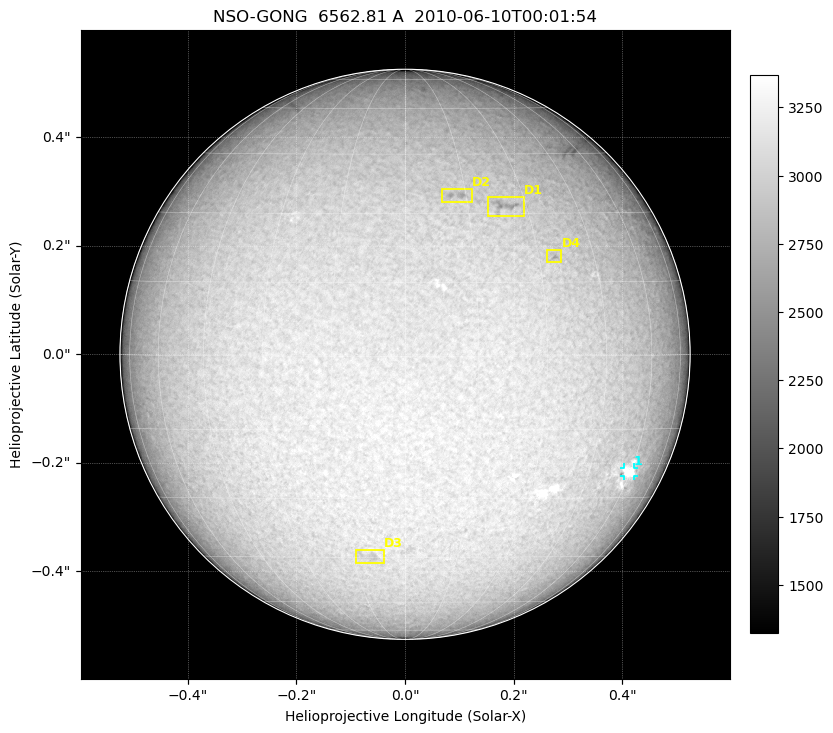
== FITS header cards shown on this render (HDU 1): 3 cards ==
TELESCOP= 'NSO-GONG'           / NSO/GONG Network
WAVELNTH=             6562.808 / [A] exact wavelength of obs
DATE-OBS= '2010-06-10T00:01:54' / Observation start date and time (UTC)

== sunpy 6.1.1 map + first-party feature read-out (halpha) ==
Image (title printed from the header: NSO-GONG  6562.81 A  2010-06-10T00:01:54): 2048 x 2048 px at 5.84e-04 arcsec/px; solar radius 0.525 arcsec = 900 px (full disc in frame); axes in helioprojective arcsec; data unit not stated in the header (colour bar unlabelled)
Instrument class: HALPHA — H-alpha (6563 A) chromospheric image
Bright regions (plage): reference = the median radial profile (limb darkening/brightening removed); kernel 17 px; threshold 5 sigma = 631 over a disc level ~3038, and >= 1.075x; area >= 63 px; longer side >= 22 px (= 0.013 arcsec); searched inside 0.97 R_sun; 1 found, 1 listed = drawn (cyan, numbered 1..; 1 of them under ~0 arcsec drawn as corner ticks so the feature stays visible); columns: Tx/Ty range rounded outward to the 1 arcsec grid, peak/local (2 s.f.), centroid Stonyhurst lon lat
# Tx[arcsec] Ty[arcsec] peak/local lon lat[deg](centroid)
1 0..1 -1..0 1.3 +59 -24
Dark features (filaments and sunspots): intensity divided by the median radial (limb-darkening) profile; local-median window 148 px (8% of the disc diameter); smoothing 5 px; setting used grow <= 0.95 with closing radius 7 px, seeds <= 0.88 or >= 162 px of the 54-px (= 0.032 arcsec) line detector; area >= 63 px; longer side >= 22 px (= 0.013 arcsec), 11 px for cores <= 0.7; searched inside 0.97 R_sun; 4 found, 4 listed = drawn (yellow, D1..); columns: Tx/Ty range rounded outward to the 1 arcsec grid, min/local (2 s.f., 1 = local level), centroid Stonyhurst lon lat
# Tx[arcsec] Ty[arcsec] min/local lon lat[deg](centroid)
D1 0..1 0..1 0.83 +24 +32
D2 0..1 0..1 0.87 +12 +34
D3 -1..0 -1..0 0.91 -10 -45
D4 0..1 0..1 0.86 +34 +20
Off-limb: outside the limb everything is below the colour-scale floor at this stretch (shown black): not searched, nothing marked